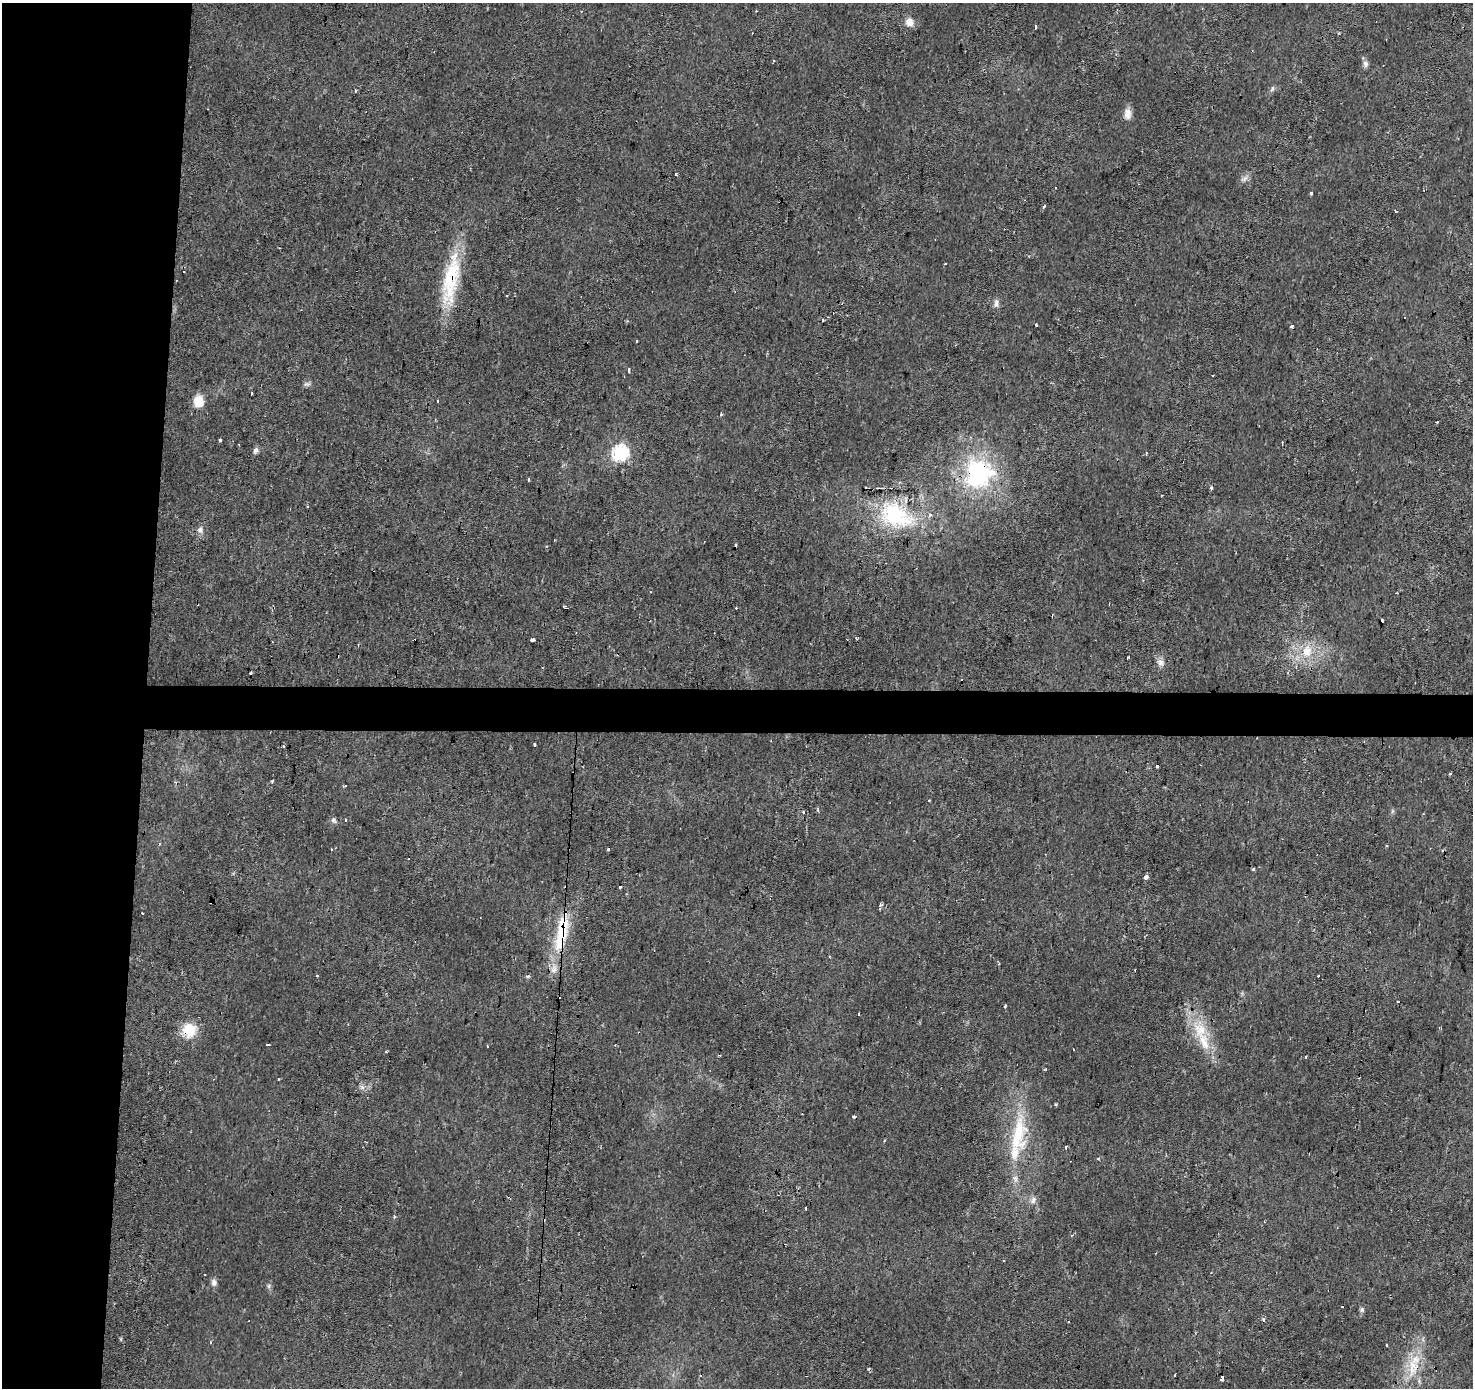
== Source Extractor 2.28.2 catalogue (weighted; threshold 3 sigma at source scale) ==
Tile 4 of 3 x 3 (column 1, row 2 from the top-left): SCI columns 5-1475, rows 1662-3047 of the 4418 x 4659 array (HDU 1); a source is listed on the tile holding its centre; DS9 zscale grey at full resolution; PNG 1475 x 1390 px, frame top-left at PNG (2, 3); no overlay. Shown black and unused: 13% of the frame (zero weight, under 2 of 3 exposures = <1% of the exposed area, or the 3 px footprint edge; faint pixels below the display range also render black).
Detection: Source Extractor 2.28.2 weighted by HDU 2 'WHT'; one run over the whole footprint, this tile lists its part. Background 0.0215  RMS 0.0033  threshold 0.015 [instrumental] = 3 sigma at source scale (4.5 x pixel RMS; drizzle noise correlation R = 1.50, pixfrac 1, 0.0396/0.0396 arcsec/px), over >= 5 px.
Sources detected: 130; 34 cosmic-ray / hot-pixel residue — not listed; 5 inside a brighter listed object's ellipse — not listed separately; the other 91 listed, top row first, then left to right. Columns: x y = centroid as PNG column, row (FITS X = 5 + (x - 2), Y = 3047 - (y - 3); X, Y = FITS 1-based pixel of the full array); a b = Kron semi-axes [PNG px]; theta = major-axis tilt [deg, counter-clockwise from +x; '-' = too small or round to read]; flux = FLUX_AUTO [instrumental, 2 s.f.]
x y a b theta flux
756 11 3 3 - 0.2
909 22 10 9 - 2.9
1035 27 4 3 - 3.4
1365 64 8 7 - 1.3
1272 89 8 5 71 0.79
355 91 3 3 - 1.1
1127 114 13 9 -88 2.6
675 174 3 3 - 2
1244 179 13 5 35 1.3
1311 193 4 4 - 0.36
1044 206 4 3 - 1.5
1396 211 5 2 - 0.31
945 263 2 2 - 0.31
451 279 72 18 81 23
996 303 13 6 88 1.3
828 317 3 3 - 0.24
822 320 3 3 - 0.92
1036 325 3 3 - 1.4
1292 326 4 3 - 0.56
636 341 3 3 - 0.77
628 370 4 3 - 4
624 376 2 2 - 0.26
307 384 10 6 8 0.92
251 393 3 3 - 1.4
198 401 12 10 -89 5.5
437 401 3 3 - 1.1
721 414 5 3 - 0.38
1437 422 3 3 - 1.3
220 440 4 3 - 8.6
255 450 9 6 69 1.1
620 453 8 7 - 62
978 474 44 42 77 39
529 479 3 3 - 0.64
1211 488 3 3 - 1
895 515 51 32 -27 31
200 530 9 8 - 1.5
554 540 3 2 - 0.35
735 546 3 3 - 4.1
651 591 3 2 - 0.36
566 607 5 3 - 0.75
1382 621 3 3 - 0.77
856 638 3 3 - 0.4
533 639 4 3 - 3.3
1307 651 17 13 80 6.9
1160 662 10 9 - 1.8
535 745 3 3 - 3.2
1157 766 3 3 - 2.1
1450 774 4 3 - 0.36
272 781 3 3 - 0.4
345 785 3 2 - 0.81
929 800 3 2 - 0.28
818 810 4 3 - 0.46
1392 811 6 4 71 0.5
804 812 3 3 - 1.6
345 820 3 3 - 1.6
333 821 8 5 -27 0.9
331 849 3 2 - 0.64
608 849 3 3 - 0.71
1253 869 3 3 - 0.48
1147 877 3 3 - 29
620 887 3 3 - 1.8
211 902 3 3 - 0.45
880 906 6 3 83 1.4
561 934 55 16 78 18
528 976 5 4 - 0.62
1005 1006 3 3 - 1.2
859 1015 3 3 - 1.9
189 1030 19 18 - 7.8
1204 1042 35 13 -66 10
267 1045 3 3 - 1.6
487 1046 3 3 - 1.1
1073 1049 3 2 - 0.35
278 1079 3 2 - 0.32
362 1087 7 4 -72 0.86
854 1117 4 3 - 0.64
1018 1135 61 18 76 21
366 1142 4 2 - 0.7
1066 1147 3 3 - 1
1098 1159 3 3 - 0.71
1033 1200 10 7 78 1.4
806 1208 3 2 - 0.49
214 1282 10 8 -89 1.3
1362 1310 6 5 - 0.66
1264 1320 4 3 - 2.2
1068 1322 3 2 - 0.37
210 1342 3 3 - 0.37
1386 1345 3 2 - 0.43
1413 1366 33 12 85 10
1175 1375 3 2 - 0.53
700 1376 3 3 - 2.3
1222 1378 5 3 - 5.6
Overlapping masked pixels (flux is a lower limit): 7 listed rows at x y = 451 279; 978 474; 895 515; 211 902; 561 934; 189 1030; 1413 1366
Unlisted compact peaks at least as high as the median listed source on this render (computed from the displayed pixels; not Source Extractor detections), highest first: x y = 269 1286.